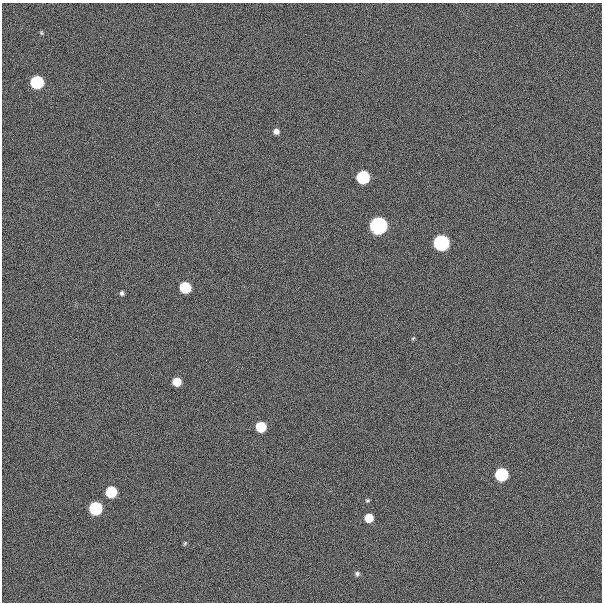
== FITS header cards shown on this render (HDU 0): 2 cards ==
NAXIS1  =                  600
NAXIS2  =                  600

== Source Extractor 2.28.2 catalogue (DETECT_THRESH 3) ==
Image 600 x 600 px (HDU 0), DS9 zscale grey, 1 PNG px = 1 image px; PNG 604 x 604 px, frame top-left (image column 1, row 600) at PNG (2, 3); no overlay
Background 300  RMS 19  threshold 57.8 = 3 sigma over >= 5 px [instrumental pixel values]
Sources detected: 18; all 18 listed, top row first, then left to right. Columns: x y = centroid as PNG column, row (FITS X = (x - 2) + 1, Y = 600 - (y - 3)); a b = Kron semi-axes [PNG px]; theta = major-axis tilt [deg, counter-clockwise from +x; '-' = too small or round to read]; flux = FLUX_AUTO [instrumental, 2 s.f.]
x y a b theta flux
41 33 6 4 -48 1.8e+03
37 82 7 7 - 2.2e+05
276 131 6 6 - 6.3e+03
363 177 7 7 - 2.1e+05
378 226 7 7 - 1.1e+06
441 243 7 7 - 6.4e+05
185 287 7 7 - 9.1e+04
122 293 5 5 - 3.0e+03
413 338 6 4 43 1.6e+03
177 382 6 6 - 2.9e+04
261 427 7 7 - 7.6e+04
501 475 7 7 - 2.1e+05
111 492 7 7 - 9.9e+04
367 500 6 5 - 2.0e+03
96 508 7 7 - 2.2e+05
369 518 6 6 - 3.1e+04
185 543 7 4 54 1.9e+03
357 574 6 6 - 3.3e+03